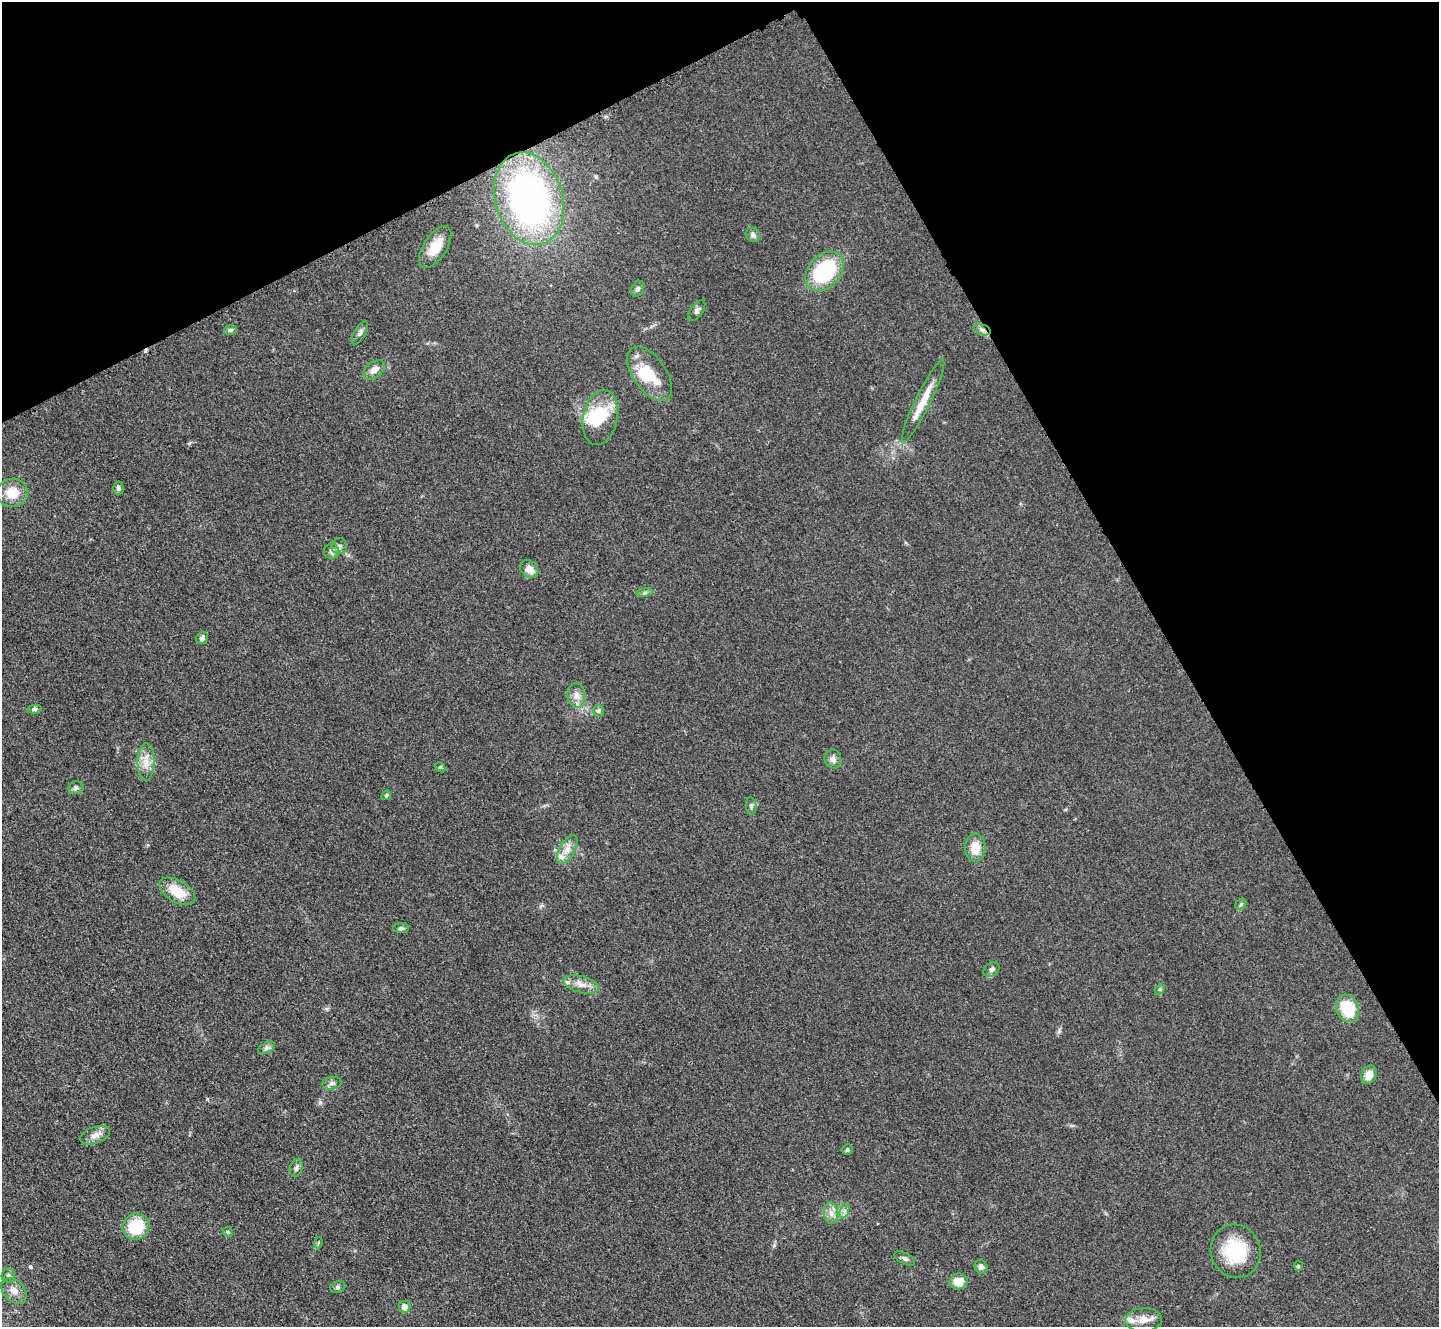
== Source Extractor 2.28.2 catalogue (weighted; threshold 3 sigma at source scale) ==
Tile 3 of 4 x 4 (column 3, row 1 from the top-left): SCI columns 2889-4325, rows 4279-5603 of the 5779 x 5770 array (HDU 1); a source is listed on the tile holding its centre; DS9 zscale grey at full resolution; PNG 1441 x 1329 px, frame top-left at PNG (2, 2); each listed source drawn as its Kron ellipse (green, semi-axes under 4 px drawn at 4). Shown black and unused: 28% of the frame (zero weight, under 3 of 4 exposures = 2% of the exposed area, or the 3 px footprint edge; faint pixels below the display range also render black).
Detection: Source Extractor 2.28.2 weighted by HDU 2 'WHT'; one run over the whole footprint, this tile lists its part. Background 0.0466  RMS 0.0057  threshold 0.0255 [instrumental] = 3 sigma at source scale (4.5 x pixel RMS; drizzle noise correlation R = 1.50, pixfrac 1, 0.05/0.05 arcsec/px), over >= 5 px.
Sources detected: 65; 2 inside a brighter object's white glare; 1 cosmic-ray / hot-pixel residue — neither listed nor drawn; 3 inside a brighter listed object's ellipse — not listed separately; the other 59 listed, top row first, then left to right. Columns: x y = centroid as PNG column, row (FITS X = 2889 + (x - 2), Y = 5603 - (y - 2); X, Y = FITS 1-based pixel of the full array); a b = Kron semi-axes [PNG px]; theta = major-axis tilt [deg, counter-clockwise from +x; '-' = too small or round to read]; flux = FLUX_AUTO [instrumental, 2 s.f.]
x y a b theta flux
529 199 47 33 -74 200
753 235 7 7 - 1.8
435 247 23 11 57 12
825 271 22 16 49 43
638 289 8 6 64 1.9
697 311 12 6 55 1.8
230 330 6 4 14 1.1
982 330 9 5 -19 1.8
360 333 13 5 60 1.8
374 370 12 7 38 4.1
650 374 31 16 -55 20
923 401 46 7 64 12
600 417 28 17 78 22
118 488 6 5 - 1.6
12 493 15 14 - 11
339 546 8 7 - 1.9
332 551 7 7 - 2
529 569 10 8 -40 5
645 593 8 4 9 1.2
202 638 6 5 - 1.7
576 695 12 9 -83 4.1
34 709 7 4 6 1.3
598 711 6 5 - 1
833 759 9 8 - 2.5
146 762 18 8 89 6.1
440 767 6 4 -45 0.78
76 788 7 6 - 1.7
386 795 5 4 - 0.86
751 806 8 5 -83 1.4
975 848 14 10 -89 9.2
567 850 16 7 60 4.8
177 891 20 11 -30 13
1241 904 6 4 47 0.94
401 928 8 5 -1 1.3
991 969 9 6 36 1.8
581 984 18 8 -16 4.8
1160 989 6 4 45 0.79
1347 1008 14 11 -69 22
266 1048 9 5 27 1.6
1369 1075 9 7 65 5.6
332 1083 10 6 10 1.9
95 1135 15 8 20 3.9
847 1150 5 5 - 1
296 1168 9 6 70 1.7
844 1211 7 4 72 1.7
831 1213 11 7 -80 3.3
136 1227 14 13 - 22
228 1232 5 4 - 0.69
318 1243 5 3 - 0.54
1236 1251 27 25 -70 30
904 1258 11 5 -28 1.5
1298 1266 5 4 - 0.69
981 1267 7 6 - 2.2
8 1275 7 6 - 1.6
958 1281 9 8 - 8.7
338 1287 8 6 16 1.2
14 1291 15 10 -45 4.7
405 1307 6 5 - 4.9
1144 1320 18 11 3 6.5
Overlapping masked pixels (flux is a lower limit): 1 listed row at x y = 982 330